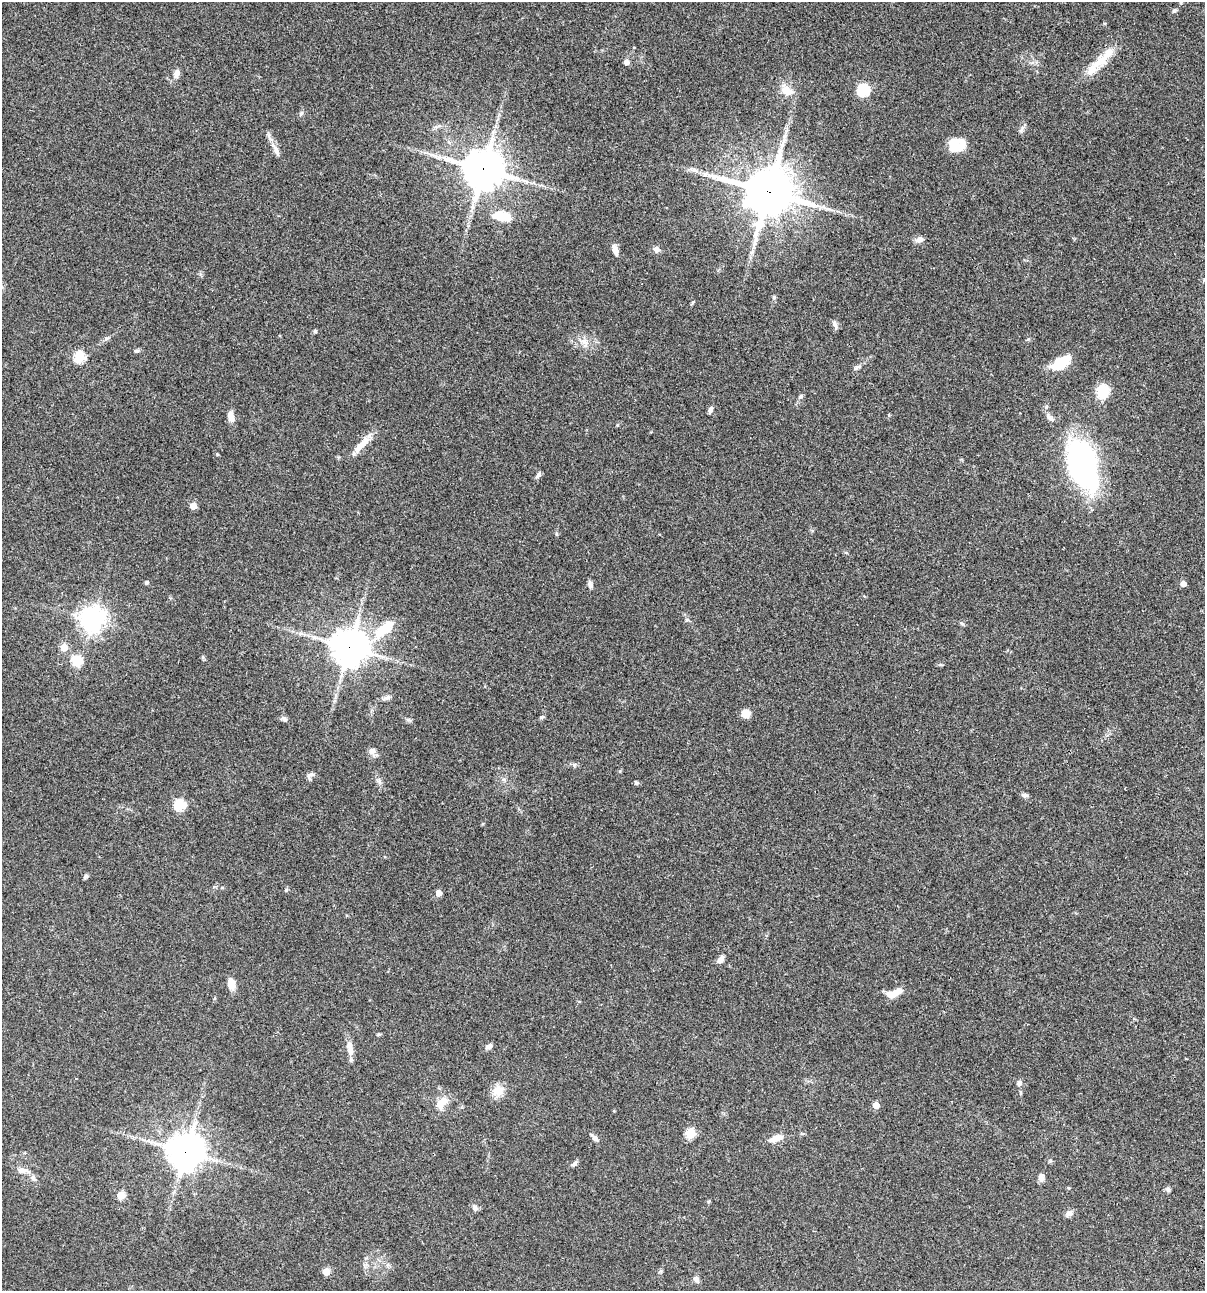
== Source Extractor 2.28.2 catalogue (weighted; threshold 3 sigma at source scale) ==
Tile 6 of 4 x 4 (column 2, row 2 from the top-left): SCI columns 1438-2640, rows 2697-3985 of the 5404 x 5390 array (HDU 1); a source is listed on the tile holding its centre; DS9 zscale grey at full resolution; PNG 1207 x 1293 px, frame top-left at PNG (2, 2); no overlay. Shown black and unused: <1% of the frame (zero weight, under 3 of 4 exposures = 9% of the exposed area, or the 3 px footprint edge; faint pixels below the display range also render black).
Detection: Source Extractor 2.28.2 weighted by HDU 2 'WHT'; one run over the whole footprint, this tile lists its part. Background 0.046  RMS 0.0055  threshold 0.0249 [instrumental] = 3 sigma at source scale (4.5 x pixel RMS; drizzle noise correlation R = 1.50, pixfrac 1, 0.05/0.05 arcsec/px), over >= 5 px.
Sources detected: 89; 1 inside a brighter object's white glare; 1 long thin detection or spike segment (spike, bleed or trail) — not listed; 3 inside a brighter listed object's ellipse — not listed separately; the other 84 listed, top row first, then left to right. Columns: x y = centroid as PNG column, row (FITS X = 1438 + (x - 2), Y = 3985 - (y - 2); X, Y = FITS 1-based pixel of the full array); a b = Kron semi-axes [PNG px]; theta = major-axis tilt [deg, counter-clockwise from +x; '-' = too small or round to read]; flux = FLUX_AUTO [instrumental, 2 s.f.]
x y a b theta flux
1174 11 7 4 1 0.79
1100 61 37 12 39 13
626 62 5 5 - 2.8
176 73 11 7 71 2.8
787 90 16 11 -26 6.8
863 90 6 6 - 53
301 113 8 5 53 1
1021 130 11 4 50 1.3
784 137 7 4 71 1.4
957 145 18 14 0 11
276 150 24 6 -63 3.7
483 169 13 13 - 1300
769 192 16 15 - 2000
502 216 18 9 -12 15
919 239 10 7 24 2.5
656 249 9 8 - 2.1
615 250 13 6 -72 3
774 297 6 4 -71 0.82
835 324 12 5 -67 1.6
315 331 4 4 - 0.91
584 342 11 8 -34 3.3
136 351 8 4 0 0.91
79 357 6 5 - 37
1061 361 25 13 31 12
857 367 10 5 32 1.4
1103 391 15 12 88 11
801 396 6 5 - 0.83
710 410 8 6 68 1.5
231 416 12 7 -78 3.9
1049 417 11 6 -58 2
362 444 28 8 45 7.2
217 454 4 4 - 0.58
1082 462 46 26 -63 120
538 475 9 5 54 1.5
193 506 5 5 - 6.7
146 583 5 4 - 0.88
1183 583 5 4 - 3.8
590 584 10 6 -72 1.5
92 619 8 8 - 460
687 620 6 5 - 0.85
383 630 32 15 37 13
64 647 5 5 - 9.4
349 647 12 12 - 910
77 661 6 5 - 29
387 697 10 5 25 1.5
746 713 9 8 - 4.7
541 717 6 5 - 0.77
284 719 6 5 - 1.7
409 720 7 4 -18 0.85
372 751 9 9 - 2.3
309 777 11 5 -82 1.2
379 781 8 6 -11 1.3
636 783 6 5 - 0.86
1024 795 10 5 -10 1.2
179 805 5 5 - 40
86 876 7 4 51 1
286 890 5 4 - 0.64
439 893 5 5 - 4.6
721 959 9 6 50 2.6
231 983 12 8 -80 4.6
891 994 19 8 13 5.5
379 1034 5 5 - 0.61
349 1046 20 8 -81 4.6
488 1046 8 6 29 2.1
1019 1083 7 6 - 1.6
498 1091 16 13 44 6.3
1020 1092 6 4 -72 0.58
441 1103 22 12 54 6.3
876 1105 5 5 - 5.9
690 1134 5 5 - 27
595 1138 11 5 -44 2.3
777 1138 17 7 20 5.5
186 1151 12 11 - 950
574 1164 8 5 34 1.4
22 1170 16 7 -3 3.1
1041 1177 9 7 -84 2.5
33 1178 9 6 -62 1.9
1168 1189 6 6 - 1.3
121 1195 5 5 - 12
709 1201 6 3 71 0.53
475 1207 8 7 - 1.8
1069 1213 10 7 40 2.2
326 1272 5 5 - 10
696 1279 8 7 - 1.8
Overlapping masked pixels (flux is a lower limit): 4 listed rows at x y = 483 169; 769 192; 349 647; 186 1151
Unlisted compact peaks at least as high as the median listed source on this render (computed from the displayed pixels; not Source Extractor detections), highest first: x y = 574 765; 106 338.